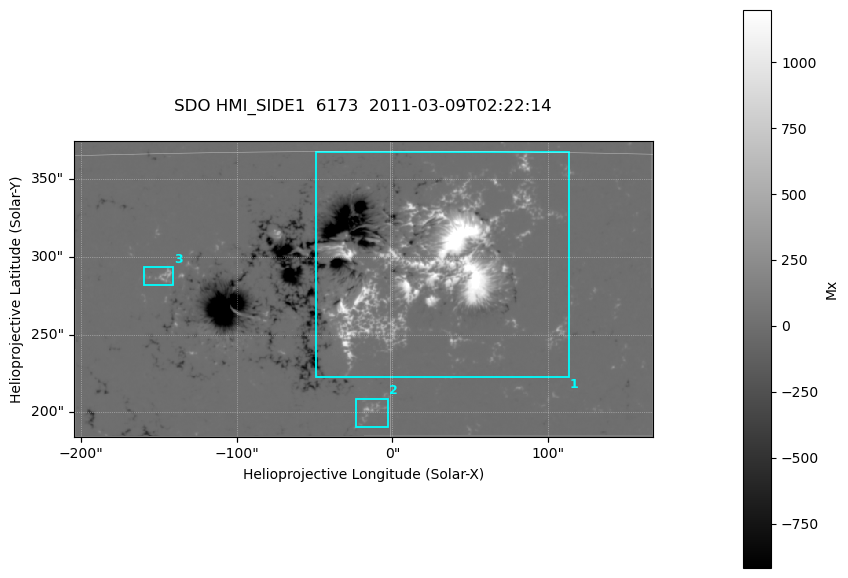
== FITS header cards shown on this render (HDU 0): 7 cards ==
TELESCOP= 'SDO     '           /
INSTRUME= 'HMI_SIDE1'          /
WAVELNTH=              6173.00 /
DATE-OBS= '2011-03-09T02:22:14.900' /
CTYPE1  = 'HPLN-TAN'           /
CTYPE2  = 'HPLT-TAN'           /
BUNIT   = 'Mx      '           /

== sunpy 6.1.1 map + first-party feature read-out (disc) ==
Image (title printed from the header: SDO HMI_SIDE1  6173  2011-03-09T02:22:14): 737 x 377 px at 0.504 arcsec/px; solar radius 967 arcsec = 1917 px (partial field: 2.4% of the solar disc is inside the frame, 99% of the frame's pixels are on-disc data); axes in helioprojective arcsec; data unit Mx (BUNIT, on the colour bar)
Orientation: file roll -179.9 deg (from PC/CROTA): ROTATED to solar-north-up (sunpy Map.rotate, bilinear) for analysis and display; everything below refers to the rotated frame; the empty margins the rotation leaves inside the frame are drawn grey
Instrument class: DISC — disc imager (sunpy class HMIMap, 6173 A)
Bright regions (active regions / flare kernels): reference = the on-disc median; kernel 7 px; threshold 5 sigma = 44.1 Mx over a disc level ~-0.343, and >= 1.15x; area >= 277 px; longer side >= 5 px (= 2.5 arcsec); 3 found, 3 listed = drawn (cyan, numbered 1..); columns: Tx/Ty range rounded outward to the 2 arcsec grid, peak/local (2 s.f.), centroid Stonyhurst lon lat
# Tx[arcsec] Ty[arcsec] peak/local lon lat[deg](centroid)
1 -50..114 222..368 -4937 +2 +10
2 -24..-2 190..210 -1009 -1 +5
3 -160..-140 280..294 -920 -9 +10